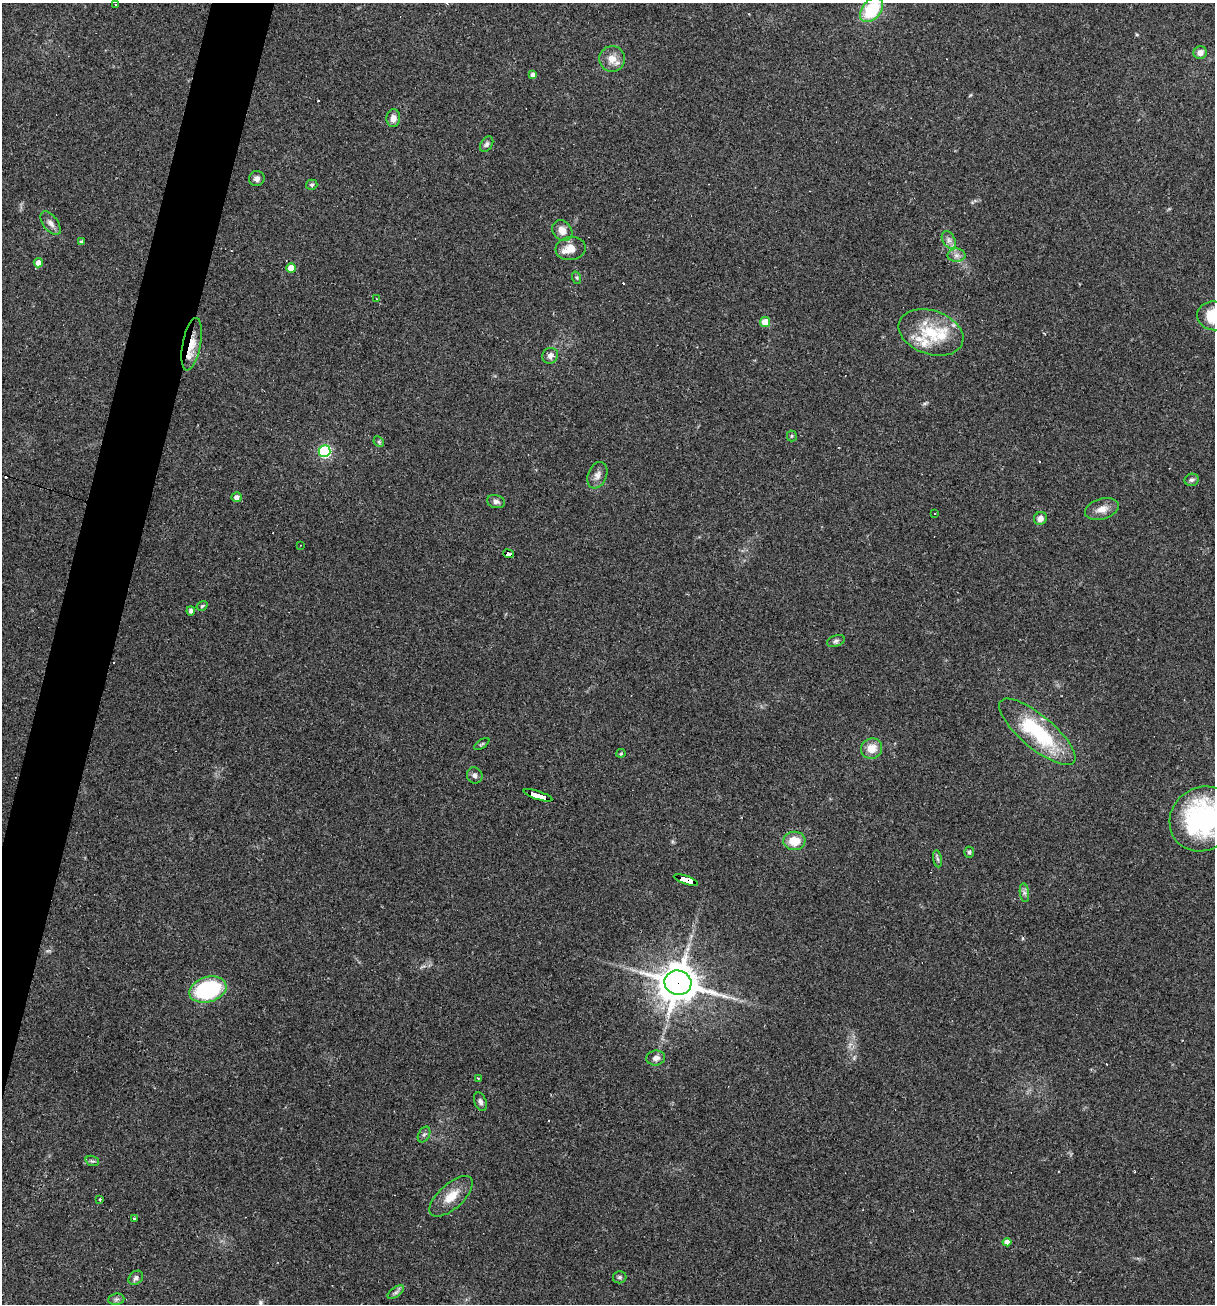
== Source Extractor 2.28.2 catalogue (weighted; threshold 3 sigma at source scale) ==
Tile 7 of 4 x 4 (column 3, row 2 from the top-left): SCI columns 2677-3889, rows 2605-3906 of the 5227 x 5208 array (HDU 1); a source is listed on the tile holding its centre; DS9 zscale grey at full resolution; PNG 1217 x 1306 px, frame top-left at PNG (2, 3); each listed source drawn as its Kron ellipse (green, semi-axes under 4 px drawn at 4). Shown black and unused: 4% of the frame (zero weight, under 2 of 3 exposures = <1% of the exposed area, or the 3 px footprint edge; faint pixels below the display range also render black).
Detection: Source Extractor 2.28.2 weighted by HDU 2 'WHT'; one run over the whole footprint, this tile lists its part. Background 0.0665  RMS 0.0055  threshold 0.0247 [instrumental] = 3 sigma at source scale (4.5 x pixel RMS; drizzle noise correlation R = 1.50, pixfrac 1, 0.05/0.05 arcsec/px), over >= 5 px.
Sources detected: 79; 8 cosmic-ray / hot-pixel residue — neither listed nor drawn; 5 inside a brighter listed object's ellipse — not listed separately; the other 66 listed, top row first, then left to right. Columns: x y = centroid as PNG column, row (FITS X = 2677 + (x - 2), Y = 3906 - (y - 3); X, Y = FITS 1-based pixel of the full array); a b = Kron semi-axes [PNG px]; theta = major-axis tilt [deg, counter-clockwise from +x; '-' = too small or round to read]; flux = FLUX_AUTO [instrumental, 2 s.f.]
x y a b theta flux
115 5 3 2 - 0.54
871 10 14 9 49 28
1200 53 7 6 - 3.1
612 59 13 12 - 5.9
533 75 4 4 - 2.2
393 118 9 7 84 3.3
487 144 8 5 58 1.4
257 178 8 7 - 2.5
312 185 6 5 - 1
51 223 14 7 -53 3.2
562 231 11 9 -49 5
949 240 9 6 -61 2.1
82 242 3 3 - 1.1
571 248 15 11 7 6.2
956 255 9 6 0 2.3
38 263 4 4 - 4.4
291 268 5 4 - 9.2
577 278 6 4 -71 0.84
377 299 4 3 - 2
1214 316 17 14 -7 17
765 322 5 5 - 11
931 332 33 22 -19 26
192 344 26 9 79 8.9
550 356 8 7 - 2.6
792 436 5 5 - 0.7
379 442 6 4 -45 0.74
324 451 6 6 - 75
597 475 14 9 67 3.3
1192 480 7 6 - 1.4
236 497 5 5 - 3
496 502 9 6 -14 1.9
1102 509 17 10 16 5.2
935 513 3 2 - 0.74
1040 518 7 6 - 3.6
301 545 3 2 - 0.33
508 554 5 4 - 34
202 606 6 4 32 0.7
191 611 4 4 - 1.7
836 641 9 5 20 1.4
1037 732 48 16 -40 45
482 744 8 3 33 0.81
872 749 11 10 - 7.6
621 753 4 4 - 0.61
475 775 8 7 - 1.9
538 795 15 3 -18 160
1203 819 34 31 41 86
794 841 11 9 -2 11
969 852 5 5 - 0.94
937 859 8 4 -81 1.2
686 880 13 4 -19 120
1024 893 9 4 -82 1.6
678 983 13 12 - 1400
208 990 19 12 17 53
656 1058 9 7 7 2.6
478 1078 3 3 - 0.61
480 1102 10 6 -68 1.7
424 1135 8 5 61 1.2
92 1161 7 5 -17 0.97
451 1196 27 12 42 9.5
100 1199 4 3 - 0.53
134 1219 3 3 - 1.5
1007 1242 4 4 - 3.5
620 1277 7 6 - 1.2
136 1278 8 6 42 1.8
396 1292 9 4 35 1.5
116 1299 8 5 8 1.3
Overlapping masked pixels (flux is a lower limit): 5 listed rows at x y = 192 344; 508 554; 538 795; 686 880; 678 983
Isophote crosses this tile's border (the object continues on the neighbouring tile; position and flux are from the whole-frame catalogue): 3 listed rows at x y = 871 10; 1214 316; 1203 819